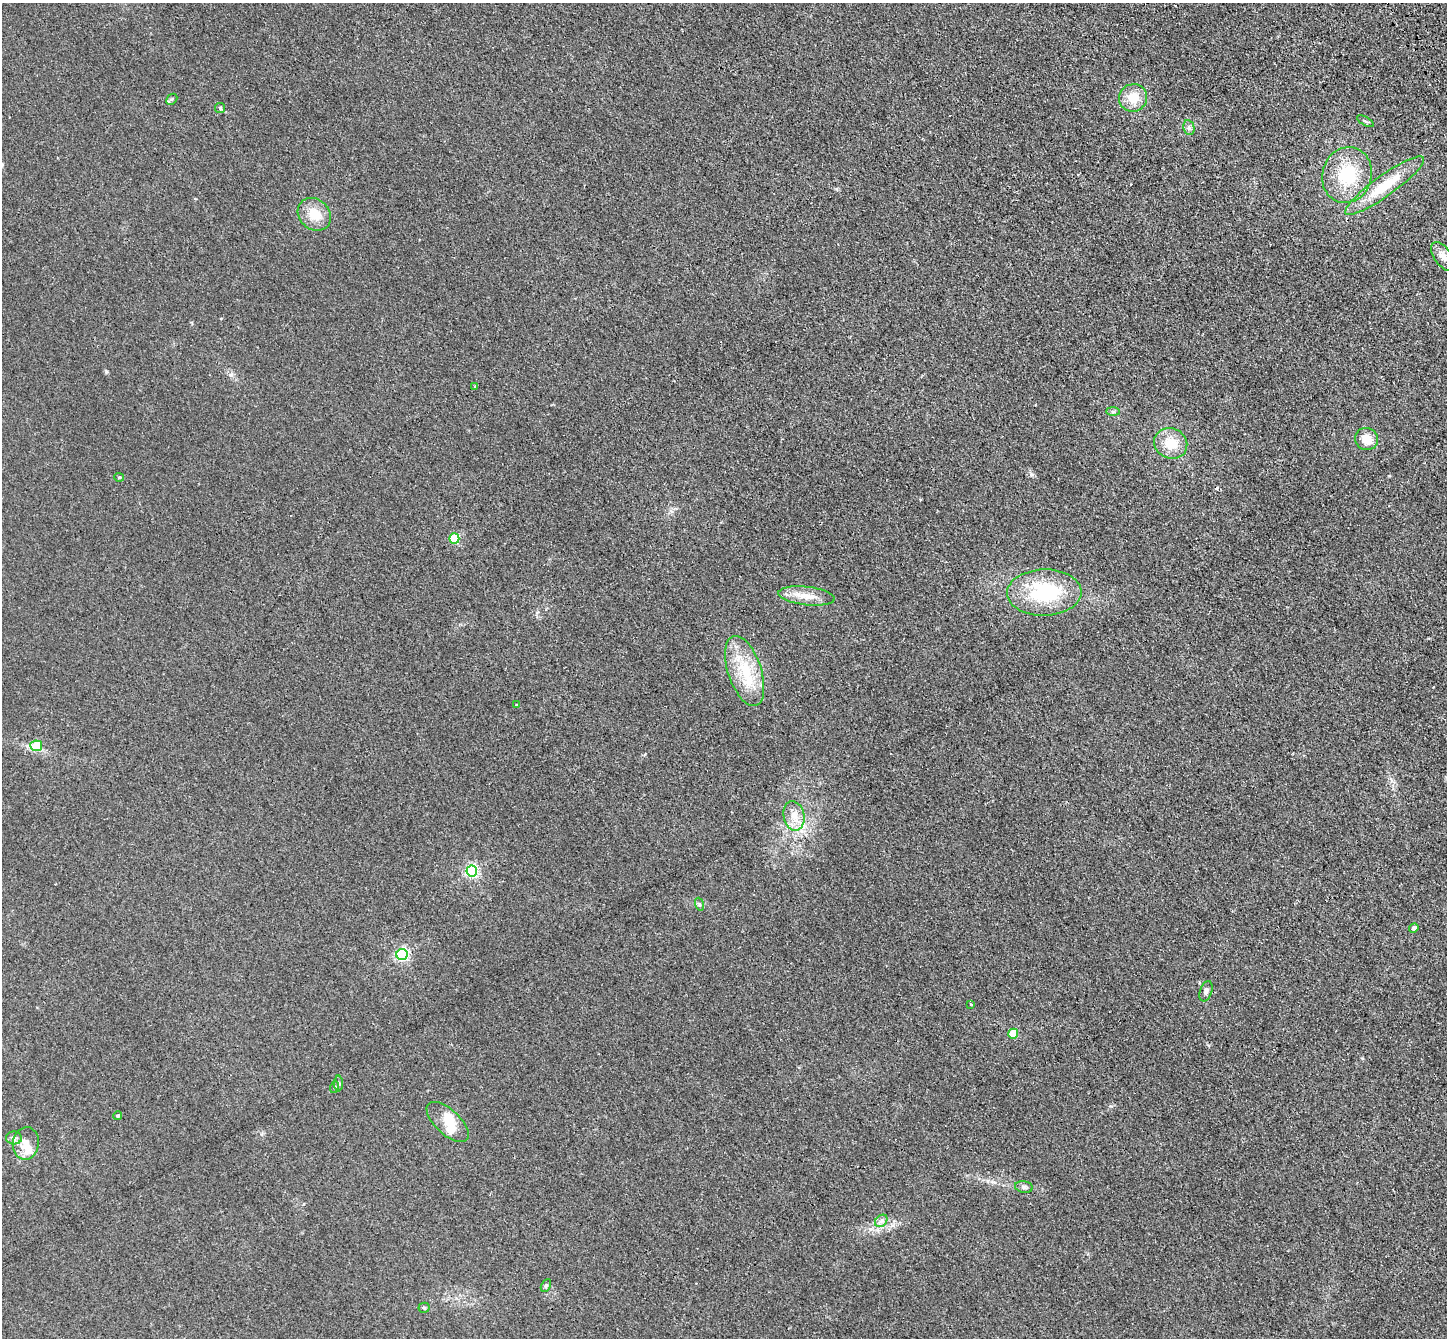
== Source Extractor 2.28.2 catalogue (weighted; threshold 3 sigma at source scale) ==
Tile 10 of 4 x 4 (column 2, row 3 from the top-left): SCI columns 1549-2993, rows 1559-2894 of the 5985 x 5924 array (HDU 1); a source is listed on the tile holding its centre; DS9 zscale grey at full resolution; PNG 1449 x 1340 px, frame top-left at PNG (2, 3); each listed source drawn as its Kron ellipse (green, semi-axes under 4 px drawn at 4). Shown black and unused: <1% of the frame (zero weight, under 3 of 4 exposures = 6% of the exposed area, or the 3 px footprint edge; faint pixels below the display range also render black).
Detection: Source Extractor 2.28.2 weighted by HDU 2 'WHT'; one run over the whole footprint, this tile lists its part. Background 0.0407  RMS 0.0058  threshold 0.0263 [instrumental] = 3 sigma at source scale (4.5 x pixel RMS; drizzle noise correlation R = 1.50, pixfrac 1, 0.05/0.05 arcsec/px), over >= 5 px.
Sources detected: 43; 3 inside a brighter object's white glare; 1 cosmic-ray / hot-pixel residue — neither listed nor drawn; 1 inside a brighter listed object's ellipse — not listed separately; the other 38 listed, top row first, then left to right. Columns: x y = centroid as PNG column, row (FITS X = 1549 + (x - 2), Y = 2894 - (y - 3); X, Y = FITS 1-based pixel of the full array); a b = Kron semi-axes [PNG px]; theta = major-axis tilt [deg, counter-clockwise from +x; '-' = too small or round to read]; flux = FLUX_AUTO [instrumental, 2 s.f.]
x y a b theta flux
1133 98 14 13 - 12
172 99 6 4 45 0.96
220 108 5 5 - 0.83
1365 121 9 3 -29 0.83
1189 128 7 5 -78 1.5
1347 175 28 24 71 31
1385 186 48 10 36 24
314 214 18 15 -43 12
1443 256 17 8 -54 4.5
475 386 4 3 - 1
1113 412 7 4 -1 1.1
1367 439 12 11 - 8.1
1171 443 17 15 -25 12
119 477 5 4 - 0.65
454 538 5 5 - 35
1044 592 37 23 2 48
807 596 28 9 -6 8.9
745 671 36 16 -71 26
516 705 4 2 - 0.45
36 746 6 5 - 17
794 816 15 10 -79 7.5
472 871 5 5 - 100
699 904 6 4 -72 0.97
1414 928 5 4 - 1.7
402 954 6 5 - 100
1206 991 10 6 71 2
971 1005 3 2 - 0.38
1013 1034 5 5 - 14
338 1084 8 4 90 1.1
335 1087 6 4 71 0.7
118 1116 4 4 - 0.87
448 1122 26 12 -43 11
14 1138 8 6 -2 1.9
26 1143 16 13 82 8.6
1024 1187 9 5 -8 1.6
881 1221 7 5 46 1.9
546 1286 7 4 63 1.1
424 1308 5 5 - 0.77
Unlisted compact peaks at least as high as the median listed source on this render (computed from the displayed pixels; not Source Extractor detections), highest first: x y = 1031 474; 231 375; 106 371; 1111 1106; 993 1182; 836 189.